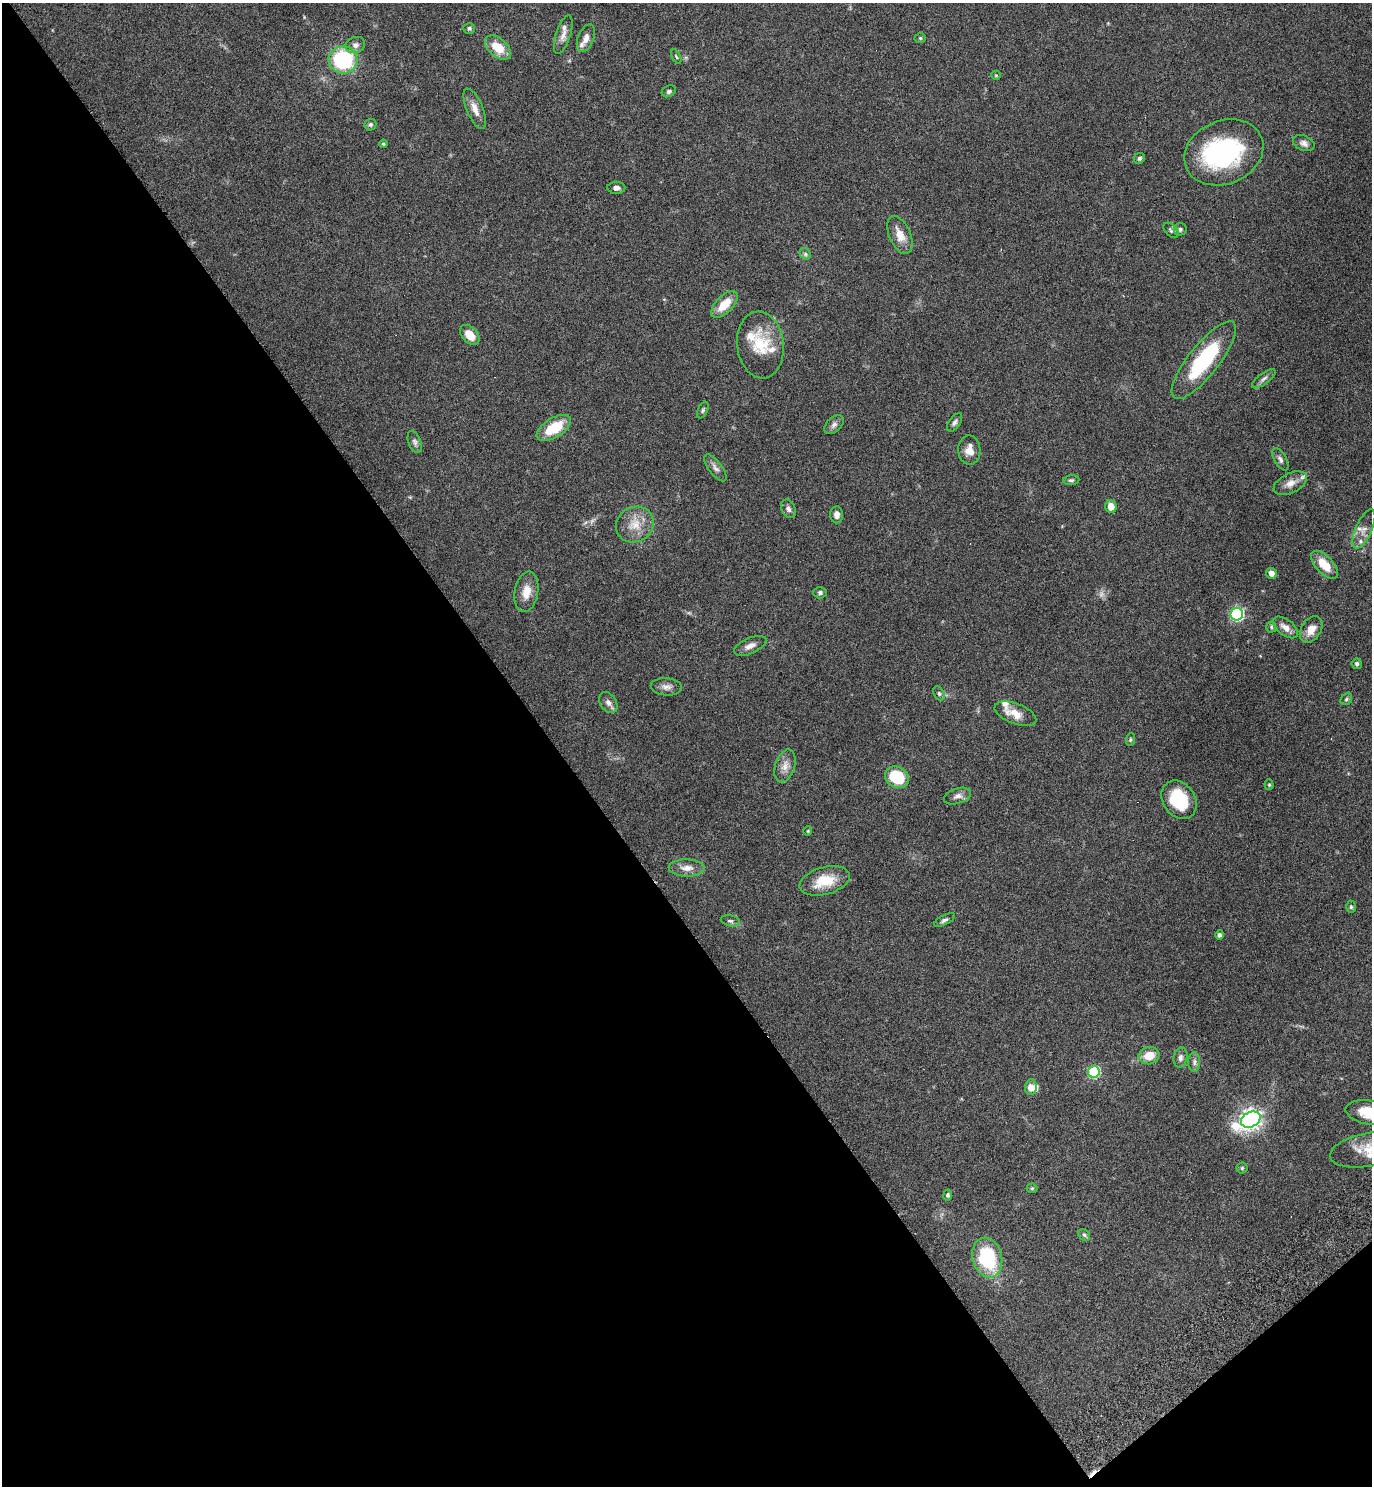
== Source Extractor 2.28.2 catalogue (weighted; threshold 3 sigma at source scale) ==
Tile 14 of 4 x 4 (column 2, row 4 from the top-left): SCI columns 1567-2936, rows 52-1535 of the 6013 x 6036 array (HDU 1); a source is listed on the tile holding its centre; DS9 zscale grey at full resolution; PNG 1374 x 1488 px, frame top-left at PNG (2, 3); each listed source drawn as its Kron ellipse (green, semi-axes under 4 px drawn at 4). Shown black and unused: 42% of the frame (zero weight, under 4 of 7 exposures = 3% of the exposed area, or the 3 px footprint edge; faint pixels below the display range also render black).
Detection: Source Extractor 2.28.2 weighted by HDU 2 'WHT'; one run over the whole footprint, this tile lists its part. Background 0.0469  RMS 0.0039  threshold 0.0159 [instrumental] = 3 sigma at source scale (4.09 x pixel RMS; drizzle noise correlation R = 1.36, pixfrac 0.8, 0.05/0.05 arcsec/px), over >= 5 px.
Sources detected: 95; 1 too faint to see at this stretch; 1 inside a brighter object's white glare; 1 cosmic-ray / hot-pixel residue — neither listed nor drawn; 10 inside a brighter listed object's ellipse — not listed separately; the other 82 listed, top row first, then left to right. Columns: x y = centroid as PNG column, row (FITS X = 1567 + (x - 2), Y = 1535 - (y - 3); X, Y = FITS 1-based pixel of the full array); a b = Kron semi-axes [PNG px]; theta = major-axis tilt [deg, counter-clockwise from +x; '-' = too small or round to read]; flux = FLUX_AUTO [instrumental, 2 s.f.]
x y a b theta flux
469 28 6 5 - 0.95
563 35 20 7 72 2.6
586 38 14 8 68 2.4
920 38 5 5 - 0.53
355 45 10 8 21 1.8
498 47 15 9 -40 8
676 56 8 4 -63 0.58
343 60 14 13 - 33
996 75 5 4 - 0.4
669 91 7 5 28 0.85
475 109 22 8 -68 3.5
370 125 6 6 - 0.66
1304 143 11 7 -22 1.6
383 144 4 3 - 0.44
1224 152 41 31 22 47
1139 158 6 5 - 0.7
616 188 9 6 0 1.4
1180 229 6 6 - 0.98
1171 230 9 5 -45 0.86
900 235 20 10 -66 4.7
805 254 6 5 - 0.69
724 304 17 8 45 7.1
470 335 11 7 -46 4.5
760 345 33 23 -83 13
1204 360 48 15 52 27
1264 379 14 5 37 1.4
703 410 9 5 65 0.69
954 422 11 5 54 1.1
834 425 11 7 43 1.4
554 428 19 9 31 12
415 442 11 6 -68 1.2
969 450 15 11 -88 3.4
1280 459 12 6 -60 1.3
715 468 16 6 -52 1.7
1071 480 8 5 6 0.72
1290 483 18 9 26 3.3
1111 506 6 5 - 3.9
788 509 10 7 -63 1.3
837 515 8 6 -87 1.6
635 524 19 17 29 6.7
1364 529 21 8 66 3.1
1324 565 17 8 -46 7.3
1271 573 6 5 - 1.9
526 592 20 11 80 4.8
820 593 6 6 - 0.85
1237 614 6 6 - 58
1271 627 5 5 - 0.51
1286 627 14 8 -38 2.9
1311 630 15 9 58 4.3
750 646 17 8 24 2.4
1357 664 5 5 - 0.78
666 687 15 8 -5 2.1
939 693 8 5 -63 0.79
1346 699 6 5 - 0.67
608 703 11 8 -56 1.6
1015 714 22 10 -21 4.6
1130 740 6 4 84 0.52
785 766 17 10 72 3.1
897 777 13 10 -31 16
1269 785 5 4 - 0.49
958 796 14 7 17 1.9
1179 800 20 16 -56 17
808 831 4 4 - 0.35
687 868 18 8 -1 3.1
825 881 25 13 15 9.8
1351 907 6 5 - 0.59
944 920 11 4 28 1
730 921 10 5 -11 0.89
1219 935 5 4 - 1
1149 1056 10 8 9 5.6
1180 1057 10 7 79 1.4
1194 1062 10 6 -90 1.2
1094 1072 6 5 - 32
1031 1087 8 6 85 2.7
1371 1113 25 12 -9 12
1251 1120 10 7 27 200
1369 1149 40 16 11 10
1242 1168 5 5 - 0.57
1032 1188 5 5 - 0.47
948 1195 5 4 - 0.6
1084 1235 6 5 - 0.65
987 1258 20 14 -75 24
Isophote crosses this tile's border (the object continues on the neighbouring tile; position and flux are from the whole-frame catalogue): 2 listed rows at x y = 1371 1113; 1369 1149